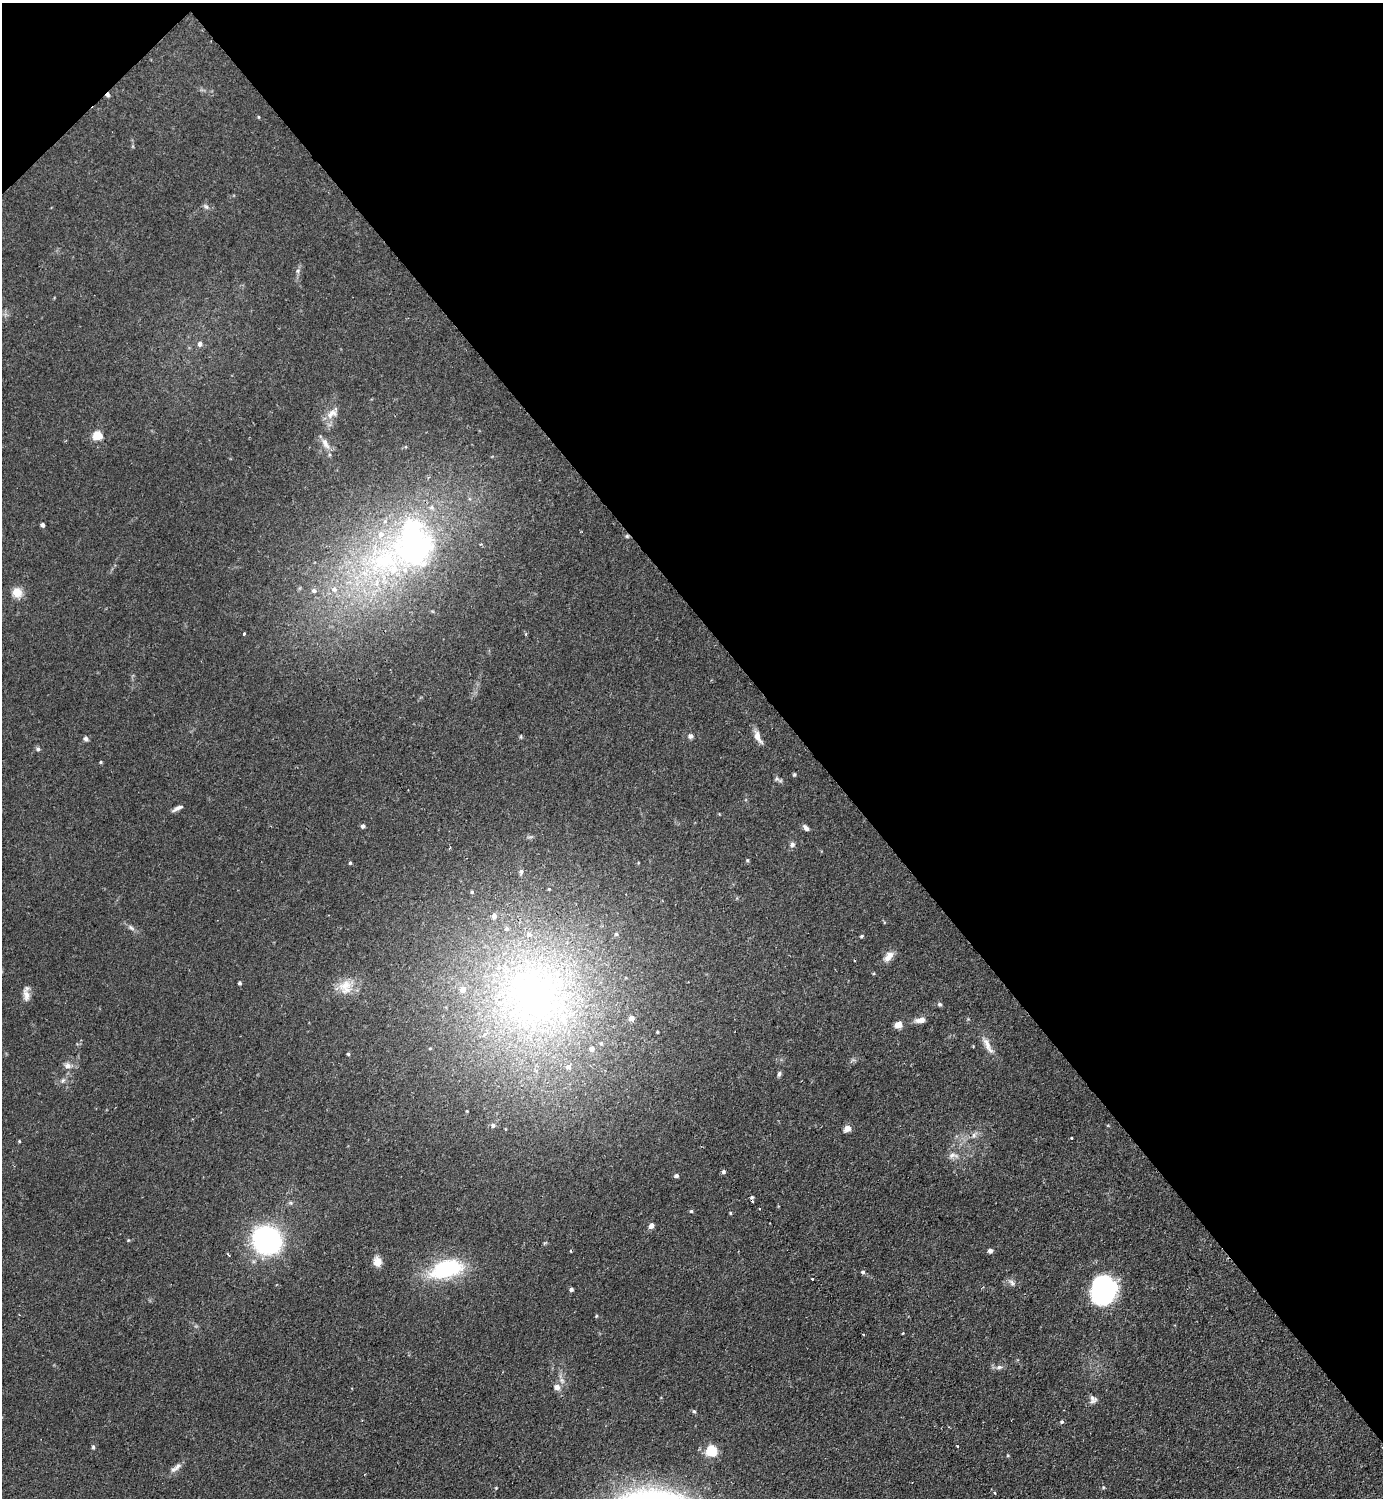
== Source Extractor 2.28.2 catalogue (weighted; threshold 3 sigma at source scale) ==
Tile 3 of 4 x 4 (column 3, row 1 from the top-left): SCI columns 2920-4300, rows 4488-5983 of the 5983 x 5984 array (HDU 1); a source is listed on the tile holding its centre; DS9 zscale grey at full resolution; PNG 1385 x 1500 px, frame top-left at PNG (2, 3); no overlay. Shown black and unused: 43% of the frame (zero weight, under 2 of 3 exposures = <1% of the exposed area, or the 3 px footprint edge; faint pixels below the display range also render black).
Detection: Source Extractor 2.28.2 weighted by HDU 2 'WHT'; one run over the whole footprint, this tile lists its part. Background 0.0841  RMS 0.006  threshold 0.0271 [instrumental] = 3 sigma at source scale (4.5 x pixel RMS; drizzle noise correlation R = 1.50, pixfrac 1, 0.05/0.05 arcsec/px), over >= 5 px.
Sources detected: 105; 1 inside a brighter object's white glare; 3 cosmic-ray / hot-pixel residue — not listed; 7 inside a brighter listed object's ellipse — not listed separately; the other 94 listed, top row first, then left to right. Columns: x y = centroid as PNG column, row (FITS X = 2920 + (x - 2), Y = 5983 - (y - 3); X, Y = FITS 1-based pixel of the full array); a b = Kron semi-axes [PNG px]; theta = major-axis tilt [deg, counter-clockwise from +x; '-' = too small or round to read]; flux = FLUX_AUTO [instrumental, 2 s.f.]
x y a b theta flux
258 117 4 3 - 0.48
206 207 9 5 -40 1.5
298 271 6 5 - 1.2
200 344 7 6 - 2
332 413 18 10 34 5.8
97 435 5 5 - 32
325 443 18 7 -61 4.8
42 525 4 4 - 1.7
627 536 6 5 - 0.92
413 545 65 52 87 180
334 589 9 8 - 3.3
314 591 6 6 - 1.8
17 592 11 10 - 7.4
244 634 3 3 - 1.3
521 736 5 3 - 0.63
691 736 6 6 - 1.7
758 737 18 6 -66 4.7
85 739 6 5 - 1.5
38 749 6 5 - 1.2
101 762 4 4 - 0.66
794 774 5 4 - 0.77
777 779 8 5 18 1.3
178 808 15 4 27 2.5
363 826 5 4 - 1.7
806 828 9 5 -50 2.2
792 845 7 7 - 1.7
450 848 4 3 - 0.69
747 860 5 4 - 0.72
350 863 4 4 - 0.81
521 872 8 5 81 1.4
549 889 4 4 - 0.54
472 892 6 4 89 0.87
494 916 8 6 74 2.5
131 928 10 6 -37 1.9
507 929 7 6 - 1.6
616 934 6 5 - 1.3
862 936 5 4 - 0.9
889 956 14 8 55 5.6
240 983 4 4 - 1.1
346 987 22 17 84 11
532 994 81 66 40 270
26 995 17 8 -82 4.1
940 1004 6 5 - 1.1
631 1018 5 5 - 3.9
920 1020 14 7 11 3.7
898 1025 7 6 - 5.4
657 1032 3 2 - 0.45
601 1043 4 4 - 0.69
987 1045 28 7 -61 5.7
430 1048 5 3 - 0.47
592 1049 6 6 - 2.2
348 1054 4 4 - 0.81
68 1066 8 7 - 3.1
568 1067 7 7 - 2.4
779 1074 7 5 72 1.4
63 1081 9 6 49 1.8
467 1111 4 3 - 0.55
493 1125 6 6 - 1.8
847 1128 7 6 - 4.8
974 1135 11 5 49 2.2
1072 1138 3 3 - 0.73
19 1141 4 4 - 0.59
953 1155 15 7 0 3.6
723 1172 5 5 - 1.3
676 1176 6 5 - 1.7
752 1197 4 3 - 0.93
691 1211 4 4 - 0.83
730 1213 5 3 - 0.59
651 1226 8 6 53 2.4
128 1240 5 4 - 0.55
267 1240 19 17 -35 140
570 1251 3 3 - 0.75
990 1251 5 4 - 2.3
228 1254 4 2 - 0.94
377 1262 11 9 -88 5.2
446 1269 44 23 15 42
863 1272 5 4 - 1.1
812 1279 3 3 - 1.1
1012 1283 12 7 -45 2.4
571 1289 4 4 - 1.6
1104 1290 28 24 79 77
596 1316 4 4 - 0.64
903 1333 3 2 - 0.41
999 1367 9 6 10 2.1
557 1387 8 8 - 3.5
1093 1399 11 9 -62 2.7
694 1411 6 5 - 1
1062 1422 5 5 - 0.99
957 1446 3 3 - 1.4
93 1447 5 4 - 0.99
712 1451 5 5 - 55
177 1467 14 6 39 3.2
496 1488 3 3 - 0.47
994 1493 3 3 - 1
Overlapping masked pixels (flux is a lower limit): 1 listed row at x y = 627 536